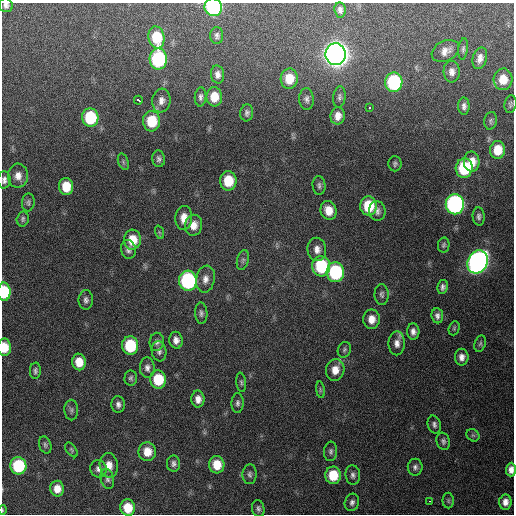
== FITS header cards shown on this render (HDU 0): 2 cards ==
NAXIS1  =                  512 / Axis length
NAXIS2  =                  512 / Axis length

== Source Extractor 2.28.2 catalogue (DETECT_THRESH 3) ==
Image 512 x 512 px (HDU 0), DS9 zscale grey, 1 PNG px = 1 image px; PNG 516 x 516 px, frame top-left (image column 1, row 512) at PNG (2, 3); each listed source drawn as its Kron ellipse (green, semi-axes under 4 px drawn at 4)
Background 447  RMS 13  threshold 37.9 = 3 sigma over >= 5 px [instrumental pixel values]
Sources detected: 116; all 116 listed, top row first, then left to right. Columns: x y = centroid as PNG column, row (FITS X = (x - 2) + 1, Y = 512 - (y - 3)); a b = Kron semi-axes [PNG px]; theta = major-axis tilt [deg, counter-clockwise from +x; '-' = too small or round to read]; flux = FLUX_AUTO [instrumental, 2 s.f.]
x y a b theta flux
6 5 7 6 - 3.2e+03
213 7 9 8 - 1.4e+05
340 10 7 5 -84 2.9e+03
217 35 8 6 89 2.8e+03
156 37 11 8 -80 2.9e+04
463 49 10 5 83 2.1e+03
445 51 14 10 28 7.5e+03
336 54 11 10 - 1.1e+06
480 58 11 7 74 5.6e+03
158 59 10 8 -89 9.8e+04
452 72 11 8 -86 5.5e+03
218 74 9 6 -85 4.4e+03
289 79 10 8 86 1.6e+04
503 79 11 9 86 1.5e+04
394 82 10 8 89 9.1e+04
200 97 9 5 86 2.6e+03
214 97 9 8 - 1.6e+04
339 97 10 6 83 2.6e+03
306 99 11 7 -87 3.3e+03
138 100 4 3 - 8.0e+03
161 101 12 9 83 5.7e+03
510 104 9 6 82 2.0e+03
464 106 8 5 -87 3.4e+03
369 108 3 3 - 9.1e+03
247 113 8 6 83 2.7e+03
338 116 9 7 83 7.2e+03
90 118 9 8 - 4.9e+04
152 121 10 8 -88 3.1e+04
491 121 9 6 79 2.1e+03
498 150 9 7 85 1.7e+04
159 159 8 6 -83 2.8e+03
123 162 8 5 -72 1.8e+03
472 162 10 8 -89 1.2e+04
395 164 7 6 - 2.1e+03
464 168 9 8 - 5.4e+04
18 176 12 10 89 7.2e+03
4 180 8 6 87 3.3e+03
228 181 9 8 - 2.6e+04
319 185 9 6 -86 2.6e+03
66 187 8 7 - 1.9e+04
28 202 9 6 85 2.1e+03
455 204 10 9 - 2.4e+05
368 206 9 8 - 3.1e+04
329 210 9 8 - 1.2e+04
377 211 10 8 -84 4.0e+03
479 216 9 6 -85 2.7e+03
184 218 12 8 87 1.0e+04
23 219 7 6 - 2.0e+03
194 225 10 8 81 8.4e+03
159 232 7 4 -71 1.4e+03
132 240 10 8 88 1.8e+04
444 245 7 5 78 1.7e+03
128 249 9 7 -82 3.8e+03
317 249 11 9 -82 6.6e+03
243 260 10 5 76 2.4e+03
478 262 12 9 63 4.2e+05
321 266 10 9 - 5.5e+04
335 272 10 9 - 8.1e+04
205 279 13 9 79 6.6e+03
188 281 10 9 - 1.2e+05
443 287 7 5 80 2.7e+03
4 292 9 6 -89 4.1e+04
382 294 10 7 -88 2.8e+03
86 300 10 7 88 3.1e+03
201 313 10 6 -87 2.6e+03
437 316 8 5 -84 3.3e+03
371 319 9 8 - 8.6e+03
454 328 7 5 70 1.4e+03
413 332 8 6 -86 4.2e+03
176 340 8 6 -81 5.1e+03
157 342 9 7 83 3.2e+03
397 343 12 8 89 5.8e+03
480 344 8 5 71 1.9e+03
130 346 9 8 - 4.6e+04
4 347 9 6 -89 1.7e+04
344 350 8 6 65 2.1e+03
159 351 10 7 -80 3.4e+03
462 357 8 7 - 4.9e+03
79 362 8 7 - 1.3e+04
147 368 10 7 -89 4.0e+03
335 370 11 9 79 1.0e+04
35 371 8 5 86 2.3e+03
131 378 7 6 - 2.0e+03
158 379 9 8 - 3.2e+04
241 382 10 5 -82 1.8e+03
320 390 8 4 -82 1.6e+03
198 399 8 6 -90 6.3e+03
237 403 10 6 89 2.6e+03
118 404 8 6 -87 3.4e+03
71 410 10 7 -90 2.5e+03
434 424 9 6 -75 2.7e+03
473 435 7 5 -42 1.7e+03
443 441 9 6 -73 2.5e+03
45 445 9 6 -71 2.2e+03
71 450 8 5 -54 1.5e+03
331 451 10 6 84 2.4e+03
147 452 9 8 - 1.2e+04
173 464 8 6 89 2.9e+03
109 465 12 9 -82 9.2e+03
217 465 8 7 - 1.6e+04
18 466 8 8 - 5.8e+04
415 467 8 7 - 3.0e+03
98 469 9 8 - 3.8e+03
511 470 7 5 87 4.9e+03
250 474 10 7 87 2.7e+03
333 475 9 8 - 2.3e+04
353 475 10 7 -84 3.2e+03
107 479 10 6 -75 3.2e+03
57 489 8 7 - 9.2e+03
429 501 3 2 - 3.1e+03
448 501 8 5 -89 1.7e+03
352 502 9 7 71 3.3e+03
505 502 7 6 - 5.4e+03
128 508 8 7 - 2.0e+04
258 508 8 6 -78 2.4e+03
2 510 5 3 - 7.5e+02
At the frame edge (FLAGS 8, measured only in part): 7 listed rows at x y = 6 5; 213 7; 4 180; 4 292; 4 347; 511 470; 2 510